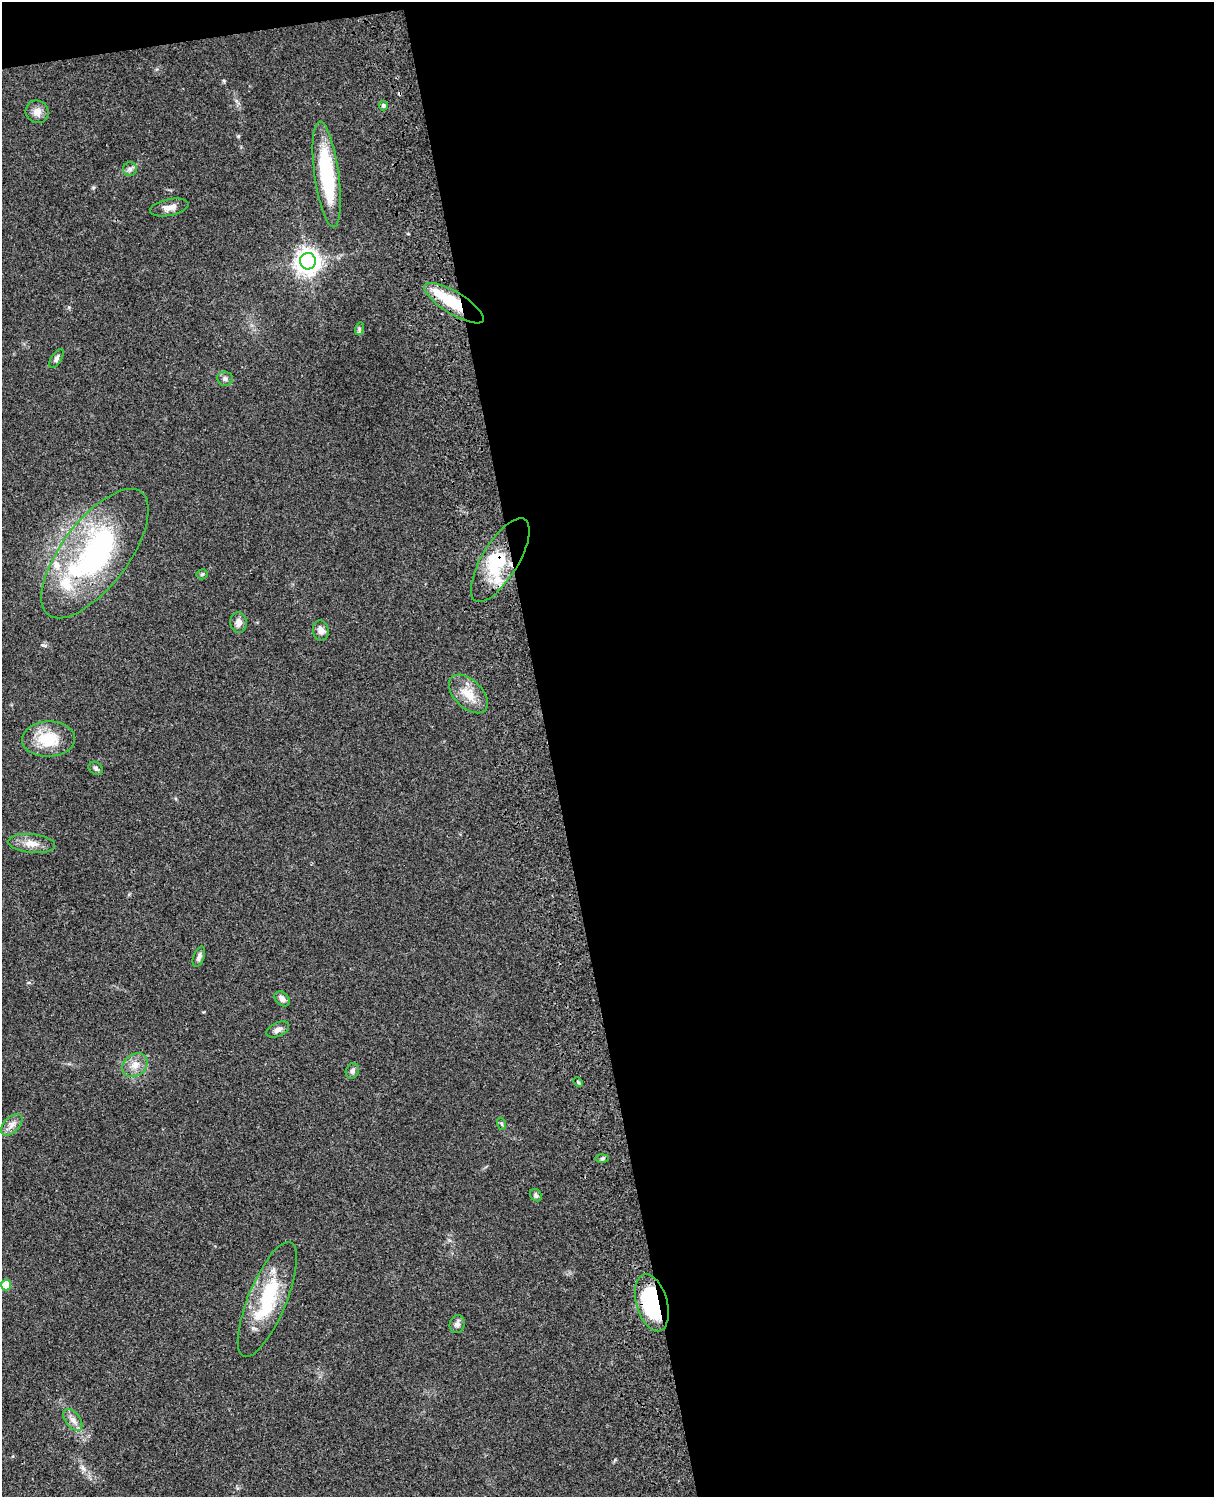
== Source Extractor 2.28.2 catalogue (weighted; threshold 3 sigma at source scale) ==
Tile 4 of 4 x 3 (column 4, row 1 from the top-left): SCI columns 3756-4967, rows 3267-4761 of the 5085 x 4926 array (HDU 1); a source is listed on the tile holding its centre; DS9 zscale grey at full resolution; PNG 1216 x 1499 px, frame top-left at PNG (2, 2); each listed source drawn as its Kron ellipse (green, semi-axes under 4 px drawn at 4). Shown black and unused: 56% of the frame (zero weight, under 3 of 4 exposures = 6% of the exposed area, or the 3 px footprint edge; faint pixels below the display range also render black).
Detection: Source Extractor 2.28.2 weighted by HDU 2 'WHT'; one run over the whole footprint, this tile lists its part. Background 0.0787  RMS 0.006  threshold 0.0268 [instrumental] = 3 sigma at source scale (4.5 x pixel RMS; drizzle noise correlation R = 1.50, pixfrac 1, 0.05/0.05 arcsec/px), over >= 5 px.
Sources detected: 42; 3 inside a brighter object's white glare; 1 cosmic-ray / hot-pixel residue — neither listed nor drawn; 4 inside a brighter listed object's ellipse — not listed separately; the other 34 listed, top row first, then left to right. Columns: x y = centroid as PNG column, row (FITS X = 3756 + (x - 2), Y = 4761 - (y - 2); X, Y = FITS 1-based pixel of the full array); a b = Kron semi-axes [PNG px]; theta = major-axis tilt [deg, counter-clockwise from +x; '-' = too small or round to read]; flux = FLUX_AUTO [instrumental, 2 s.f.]
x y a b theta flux
383 105 5 4 - 0.99
37 112 12 11 - 4.5
130 169 7 7 - 1.6
327 174 53 12 -82 47
169 207 19 8 11 4.8
308 261 8 8 - 540
454 303 34 11 -31 26
359 329 6 4 73 1
56 359 11 5 57 1.6
225 378 8 7 - 1.8
95 554 77 33 53 120
500 560 47 18 59 33
202 574 5 5 - 0.78
239 623 10 8 -87 3.6
321 631 10 7 -80 3.6
468 694 23 14 -44 11
49 739 26 17 2 20
96 768 7 6 - 1.4
32 844 23 9 -5 6.4
199 957 11 5 70 2
282 999 9 6 -41 2.9
278 1029 12 7 25 3.2
135 1065 13 10 39 5.5
352 1071 8 6 65 1.6
578 1082 5 3 - 0.67
502 1124 6 4 -71 0.84
12 1125 13 7 46 3.7
602 1158 6 4 2 1
536 1195 7 5 -47 1.2
6 1285 5 5 - 16
267 1300 62 19 68 40
652 1303 29 15 -74 67
457 1324 9 7 74 2.3
73 1420 12 7 -53 3.5
Overlapping masked pixels (flux is a lower limit): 4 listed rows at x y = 454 303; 95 554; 500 560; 652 1303